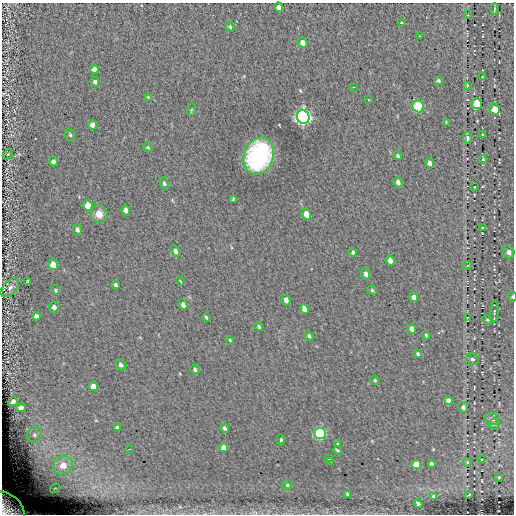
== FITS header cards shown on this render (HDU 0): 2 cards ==
NAXIS1  =                  512
NAXIS2  =                  512

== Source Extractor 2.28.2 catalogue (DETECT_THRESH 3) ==
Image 512 x 512 px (HDU 0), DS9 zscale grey, 1 PNG px = 1 image px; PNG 516 x 516 px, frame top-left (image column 1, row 512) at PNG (2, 3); each listed source drawn as its Kron ellipse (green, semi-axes under 4 px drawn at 4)
Background 0.0409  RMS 4.7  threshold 14.1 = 3 sigma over >= 5 px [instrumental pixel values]
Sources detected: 107; all 107 listed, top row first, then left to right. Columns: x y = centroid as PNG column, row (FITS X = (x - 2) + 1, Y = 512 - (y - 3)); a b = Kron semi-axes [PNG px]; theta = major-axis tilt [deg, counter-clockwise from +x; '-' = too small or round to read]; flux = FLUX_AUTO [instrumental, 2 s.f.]
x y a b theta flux
279 7 5 4 - 2000
494 9 6 2 90 440
467 15 3 2 - 190
401 22 3 3 - 840
230 27 5 4 - 480
419 36 3 3 - 610
302 42 5 5 - 1900
94 69 4 4 - 1900
482 77 3 2 - 230
438 81 5 4 - 550
95 82 5 4 - 850
467 86 3 3 - 360
353 87 2 2 - 210
148 97 3 2 - 250
369 100 3 2 - 190
477 104 5 5 - 7000
418 106 6 5 - 22000
495 109 5 5 - 3800
191 110 6 4 71 330
303 117 7 6 - 140000
446 122 4 3 - 240
92 125 4 4 - 1800
482 134 2 2 - 230
70 135 6 5 - 520
467 138 6 4 -86 770
148 147 5 4 - 380
8 154 6 4 42 310
259 156 19 15 69 42000
398 156 4 4 - 420
483 159 4 4 - 380
53 161 5 4 - 920
430 163 5 4 - 1300
398 182 5 4 - 980
164 183 6 4 -68 680
474 187 2 2 - 210
233 199 4 3 - 370
88 205 5 4 - 4700
126 210 5 4 - 1800
99 214 9 8 - 3000
306 214 6 4 -66 3100
482 227 3 2 - 300
77 230 6 4 -84 910
175 251 6 4 -64 1300
353 252 4 3 - 600
509 252 6 5 - 1300
390 260 5 4 - 1700
53 265 5 5 - 4600
467 266 5 3 - 290
366 274 6 4 -69 1400
28 281 3 2 - 290
180 281 4 2 - 240
115 285 4 3 - 610
10 288 11 6 46 1400
55 290 4 4 - 350
372 290 5 3 - 400
414 297 5 4 - 1600
512 297 5 4 - 460
286 300 5 4 - 1400
183 305 5 4 - 1100
54 307 5 5 - 1100
304 309 5 4 - 1900
494 312 11 4 85 500
36 316 4 4 - 830
206 317 4 3 - 380
467 317 3 2 - 150
487 320 5 4 - 420
259 327 4 3 - 410
412 329 5 4 - 1700
426 335 4 4 - 420
309 336 5 4 - 550
230 340 4 3 - 290
418 354 4 3 - 530
472 359 6 5 - 730
121 365 6 5 - 830
195 370 5 4 - 550
375 380 5 3 - 340
93 386 5 4 - 2500
448 400 4 4 - 1300
13 402 5 4 - 1100
463 407 5 4 - 780
21 408 5 4 - 1400
492 419 7 6 - 1000
494 424 5 5 - 550
117 428 4 4 - 810
225 428 4 4 - 770
320 433 6 5 - 39000
34 435 8 7 - 1100
281 440 5 4 - 420
337 443 2 2 - 280
224 448 4 4 - 2400
129 449 2 2 - 200
337 450 4 2 - 390
328 459 3 2 - 410
482 459 3 2 - 210
330 462 3 2 - 580
467 462 4 3 - 250
431 463 3 3 - 580
63 465 10 9 - 5000
416 465 5 4 - 6900
499 477 3 2 - 270
287 485 5 5 - 490
55 488 5 4 - 400
347 494 4 3 - 370
469 495 4 2 - 230
434 496 4 3 - 680
418 504 4 3 - 820
8 508 19 13 -43 7100
At the frame edge (FLAGS 8, measured only in part): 3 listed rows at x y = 10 288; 512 297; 8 508